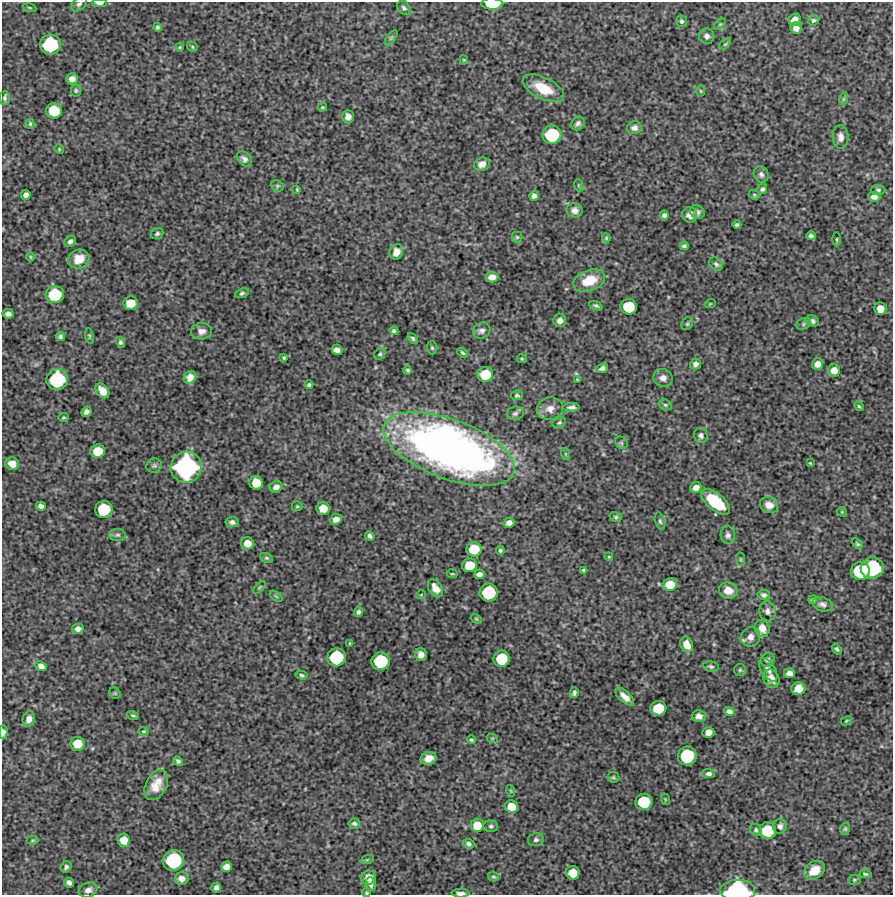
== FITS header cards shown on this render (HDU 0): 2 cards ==
NAXIS1  =                  891 /Length X axis
NAXIS2  =                  893 /Length Y axis

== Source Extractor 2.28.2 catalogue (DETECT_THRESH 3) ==
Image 891 x 893 px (HDU 0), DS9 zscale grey, 1 PNG px = 1 image px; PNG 895 x 897 px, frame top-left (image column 1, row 893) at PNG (2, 2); each listed source drawn as its Kron ellipse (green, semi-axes under 4 px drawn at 4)
Background 6510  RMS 240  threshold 719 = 3 sigma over >= 5 px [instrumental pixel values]
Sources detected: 235; all 235 listed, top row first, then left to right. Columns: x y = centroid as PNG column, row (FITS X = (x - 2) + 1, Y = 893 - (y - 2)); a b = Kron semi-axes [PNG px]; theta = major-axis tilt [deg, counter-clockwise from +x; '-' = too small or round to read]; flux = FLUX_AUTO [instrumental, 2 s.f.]
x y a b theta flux
100 3 7 4 0 6.6e+04
79 4 9 6 40 4.9e+04
492 4 11 5 -1 5.7e+05
29 7 7 3 -19 1.9e+04
404 8 8 6 -47 4.0e+04
795 20 6 5 - 1.4e+05
814 20 6 5 - 2.8e+04
681 21 6 5 - 2.8e+04
720 24 7 4 44 2.6e+04
157 27 4 3 - 2.9e+04
796 28 6 5 - 1.1e+05
707 36 8 7 - 5.9e+04
391 38 9 4 54 2.7e+04
725 44 7 4 44 2.3e+04
50 45 10 10 - 1.1e+06
180 47 4 4 - 1.7e+04
192 47 6 5 - 2.2e+04
464 60 4 4 - 1.7e+04
72 79 6 5 - 1.1e+05
543 88 22 10 -26 4.2e+05
76 91 6 5 - 2.7e+04
701 91 5 3 - 1.5e+04
5 98 7 5 87 3.8e+04
843 99 6 4 71 2.2e+04
322 107 4 3 - 1.8e+04
54 111 8 7 - 4.9e+05
348 117 6 6 - 9.0e+04
578 123 7 6 - 4.8e+04
30 124 5 4 - 2.2e+04
634 128 7 6 - 7.6e+04
552 135 9 9 - 9.0e+05
840 137 12 8 -86 9.4e+04
59 149 5 4 - 1.6e+04
244 159 9 6 -44 6.1e+04
482 164 8 6 27 1.1e+05
761 174 8 7 - 5.2e+04
578 185 6 4 -72 2.0e+04
277 186 7 5 -21 2.5e+04
297 189 4 3 - 1.8e+04
762 189 5 4 - 3.4e+04
878 190 7 4 0 3.2e+04
26 195 5 4 - 7.4e+04
754 195 6 4 -21 2.1e+04
534 196 5 4 - 5.0e+04
874 197 6 4 -5 6.5e+04
575 210 8 7 - 8.5e+04
697 212 8 6 -33 5.6e+04
664 215 5 4 - 4.7e+04
690 215 8 7 - 9.5e+04
737 225 4 3 - 2.9e+04
157 234 6 5 - 3.1e+04
811 236 4 4 - 3.4e+04
517 237 5 5 - 2.5e+04
606 238 4 4 - 1.6e+04
837 239 7 3 90 1.8e+04
70 241 6 5 - 4.7e+04
684 246 4 4 - 3.5e+04
396 252 8 6 67 1.2e+05
30 257 5 3 - 1.4e+04
79 259 11 9 24 2.2e+05
716 264 7 5 -44 4.0e+04
492 277 6 5 - 1.2e+05
589 281 16 10 21 4.0e+05
242 293 7 4 22 3.1e+04
55 294 9 8 - 7.3e+05
131 303 7 6 - 2.5e+05
710 304 5 3 - 1.4e+04
596 306 7 4 -22 3.0e+04
629 307 8 8 - 5.3e+05
880 309 6 6 - 1.8e+05
8 314 5 4 - 5.5e+04
560 320 6 6 - 8.9e+04
812 321 7 5 -25 5.0e+04
687 324 6 5 - 2.5e+04
804 324 7 5 24 3.4e+04
201 331 10 8 3 9.2e+04
394 331 4 3 - 2.8e+04
482 331 9 7 29 6.6e+04
60 336 4 4 - 3.3e+04
89 336 7 4 -82 2.2e+04
413 338 6 4 -52 3.1e+04
121 342 5 4 - 3.0e+04
432 348 6 5 - 2.7e+04
337 350 6 5 - 9.8e+04
463 353 6 3 -36 2.7e+04
380 354 6 5 - 2.6e+04
284 358 4 3 - 2.1e+04
522 359 5 4 - 1.9e+04
695 364 5 5 - 5.8e+04
817 364 5 5 - 1.1e+05
602 368 6 4 22 4.9e+04
408 370 4 3 - 2.5e+04
834 370 6 6 - 1.4e+05
485 374 8 7 - 4.3e+05
190 377 7 6 - 1.1e+05
663 378 10 8 -16 9.6e+04
57 379 11 10 - 1.2e+06
577 379 4 3 - 1.3e+04
309 385 4 3 - 3.0e+04
102 391 8 6 -52 1.7e+05
517 395 6 4 6 2.8e+04
665 405 7 5 -22 3.1e+04
859 406 5 4 - 2.1e+04
571 407 8 4 2 5.1e+04
550 409 13 11 12 1.4e+05
86 412 5 4 - 5.6e+04
515 413 8 6 16 4.5e+04
64 417 5 4 - 1.8e+04
559 422 7 5 27 2.8e+04
701 435 7 7 - 5.0e+04
621 443 7 5 -45 2.8e+04
449 449 69 29 -20 1.2e+07
98 451 7 6 - 3.3e+05
566 454 6 4 -71 1.9e+04
810 463 3 2 - 1.4e+04
12 464 7 6 - 1.7e+05
154 466 8 7 - 3.9e+04
186 467 15 15 - 2.6e+06
256 483 7 6 - 2.8e+05
276 487 6 5 - 7.3e+04
696 488 6 5 - 1.0e+05
716 502 17 8 -39 6.1e+05
769 505 9 8 - 1.2e+05
41 506 5 4 - 6.4e+04
297 506 5 5 - 2.2e+04
104 509 9 8 - 7.0e+05
323 509 6 6 - 2.2e+05
842 512 5 4 - 1.6e+04
616 517 6 5 - 2.9e+04
336 519 6 5 - 9.2e+04
660 521 8 5 -74 3.5e+04
232 522 6 5 - 5.1e+04
509 523 5 5 - 9.0e+04
117 535 8 6 0 4.6e+04
728 535 9 7 -85 5.3e+04
370 536 5 3 - 4.1e+04
247 543 6 6 - 1.8e+05
857 544 6 4 -42 2.8e+04
474 549 7 7 - 3.7e+05
500 550 4 4 - 2.9e+04
609 557 4 4 - 1.6e+04
266 558 7 4 -26 2.5e+04
741 559 7 3 -82 1.7e+04
470 565 7 6 - 3.4e+05
872 568 11 10 - 1.4e+06
584 570 4 3 - 2.6e+04
860 571 9 9 - 8.6e+05
452 574 5 2 - 1.8e+04
479 574 5 5 - 7.9e+04
670 585 7 6 - 2.6e+05
260 587 7 4 45 2.1e+04
435 588 10 6 -56 1.2e+05
728 590 9 8 - 1.7e+05
489 592 9 9 - 7.9e+05
421 595 5 3 - 1.2e+04
764 595 6 5 - 4.5e+04
276 596 7 3 -37 1.9e+04
813 600 4 3 - 2.8e+04
822 604 10 7 -17 6.3e+04
767 611 10 8 -78 7.0e+04
358 612 5 4 - 3.9e+04
476 619 6 4 -30 2.0e+04
762 628 8 7 - 1.3e+05
78 629 6 5 - 6.6e+04
750 637 10 9 - 1.2e+05
350 643 3 2 - 1.4e+04
687 645 8 6 -60 1.5e+05
837 649 6 4 -50 3.4e+04
421 655 6 6 - 8.3e+04
336 657 9 9 - 8.4e+05
502 659 8 8 - 5.6e+05
768 660 7 6 - 4.9e+04
381 661 9 9 - 7.9e+05
41 666 6 5 - 7.8e+04
711 667 8 5 -11 3.6e+04
740 670 6 6 - 2.6e+04
768 670 13 7 -58 8.6e+04
789 673 5 5 - 7.9e+04
302 675 6 4 -13 2.9e+04
771 679 9 7 -59 1.4e+05
798 689 7 6 - 1.9e+05
115 693 6 5 - 2.3e+04
574 693 5 3 - 3.4e+04
625 697 12 5 -43 1.1e+05
658 708 8 7 - 4.7e+05
729 711 5 4 - 5.4e+04
133 715 6 3 -19 2.4e+04
699 716 7 5 -1 7.3e+04
29 719 8 6 70 1.1e+05
846 721 6 3 30 1.8e+04
144 731 5 4 - 1.8e+04
3 732 7 4 88 5.7e+04
708 732 6 5 - 1.1e+05
492 738 6 3 -18 1.8e+04
471 740 4 4 - 2.2e+04
77 744 7 6 - 2.9e+05
687 756 9 9 - 8.9e+05
429 758 8 6 16 1.3e+05
178 761 5 4 - 3.5e+04
709 774 6 4 -6 4.4e+04
613 777 6 5 - 2.2e+04
156 785 16 10 63 2.4e+05
511 791 6 3 -71 1.8e+04
665 799 6 3 -72 1.6e+04
644 802 8 8 - 6.0e+05
511 807 7 6 - 2.4e+05
354 823 6 5 - 3.5e+04
477 825 7 6 - 2.6e+05
491 826 7 5 -2 3.5e+04
780 826 7 7 - 5.5e+04
845 829 6 5 - 2.6e+04
756 830 7 5 -43 3.8e+04
768 831 8 8 - 5.9e+05
33 840 6 4 0 2.1e+04
124 840 6 6 - 1.9e+05
536 840 8 6 14 4.4e+04
469 844 6 4 -21 4.2e+04
174 860 11 10 - 1.2e+06
367 860 7 4 18 2.2e+04
66 867 6 5 - 3.9e+04
226 867 5 5 - 1.0e+05
814 870 11 8 37 2.6e+05
573 873 7 6 - 2.6e+05
865 874 6 3 -8 2.7e+04
493 877 5 4 - 2.4e+04
181 878 7 6 - 9.6e+04
369 878 7 7 - 1.6e+05
854 880 6 5 - 2.4e+04
69 883 5 4 - 6.6e+04
371 884 7 5 -82 6.3e+04
216 887 5 5 - 5.7e+04
88 890 10 7 21 7.6e+04
738 890 17 10 0 1.8e+06
367 893 4 4 - 2.0e+04
461 893 9 3 0 5.4e+04
At the frame edge (FLAGS 8, measured only in part): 7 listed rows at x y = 100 3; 79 4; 492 4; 3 732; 738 890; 367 893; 461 893